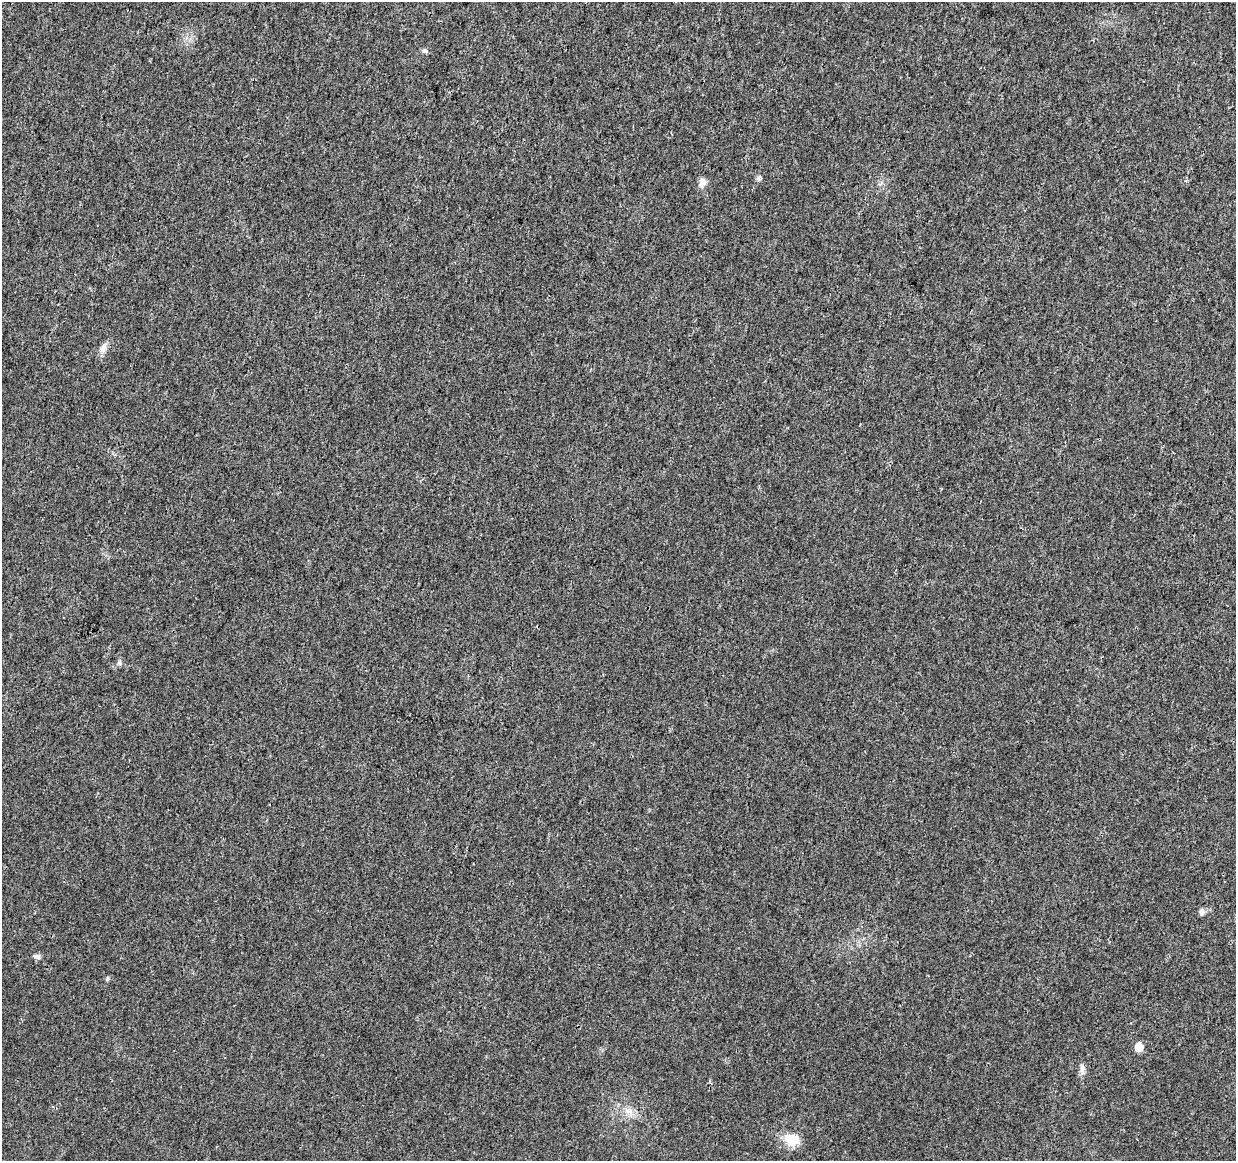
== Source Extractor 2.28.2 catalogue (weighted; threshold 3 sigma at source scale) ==
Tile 10 of 4 x 4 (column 2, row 3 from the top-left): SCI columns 1235-2468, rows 1384-2542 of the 4945 x 5146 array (HDU 1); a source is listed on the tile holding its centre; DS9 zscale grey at full resolution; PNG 1238 x 1163 px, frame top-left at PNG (2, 2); no overlay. Shown black and unused: <1% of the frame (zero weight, under 3 of 4 exposures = <1% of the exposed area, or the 3 px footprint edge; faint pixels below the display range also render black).
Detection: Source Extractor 2.28.2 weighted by HDU 2 'WHT'; one run over the whole footprint, this tile lists its part. Background 0.0107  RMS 0.0025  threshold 0.0112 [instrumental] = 3 sigma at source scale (4.5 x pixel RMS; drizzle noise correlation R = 1.50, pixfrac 1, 0.0396/0.0396 arcsec/px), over >= 5 px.
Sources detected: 10; all 10 listed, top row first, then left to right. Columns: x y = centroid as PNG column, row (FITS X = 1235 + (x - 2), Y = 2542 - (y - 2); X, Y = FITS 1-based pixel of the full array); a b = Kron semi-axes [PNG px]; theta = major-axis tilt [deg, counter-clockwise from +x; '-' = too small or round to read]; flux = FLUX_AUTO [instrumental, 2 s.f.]
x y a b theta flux
702 182 12 9 60 1.4
103 348 17 7 64 1.5
120 663 7 4 -89 0.45
1202 912 8 6 90 0.87
37 957 10 6 -27 0.69
107 979 6 4 71 0.33
1139 1047 6 6 - 6.5
1082 1068 13 6 87 1
630 1111 9 6 47 1.2
792 1139 18 13 -14 4.9
Unlisted compact peaks at least as high as the median listed source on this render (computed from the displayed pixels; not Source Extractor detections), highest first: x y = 426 51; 758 178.